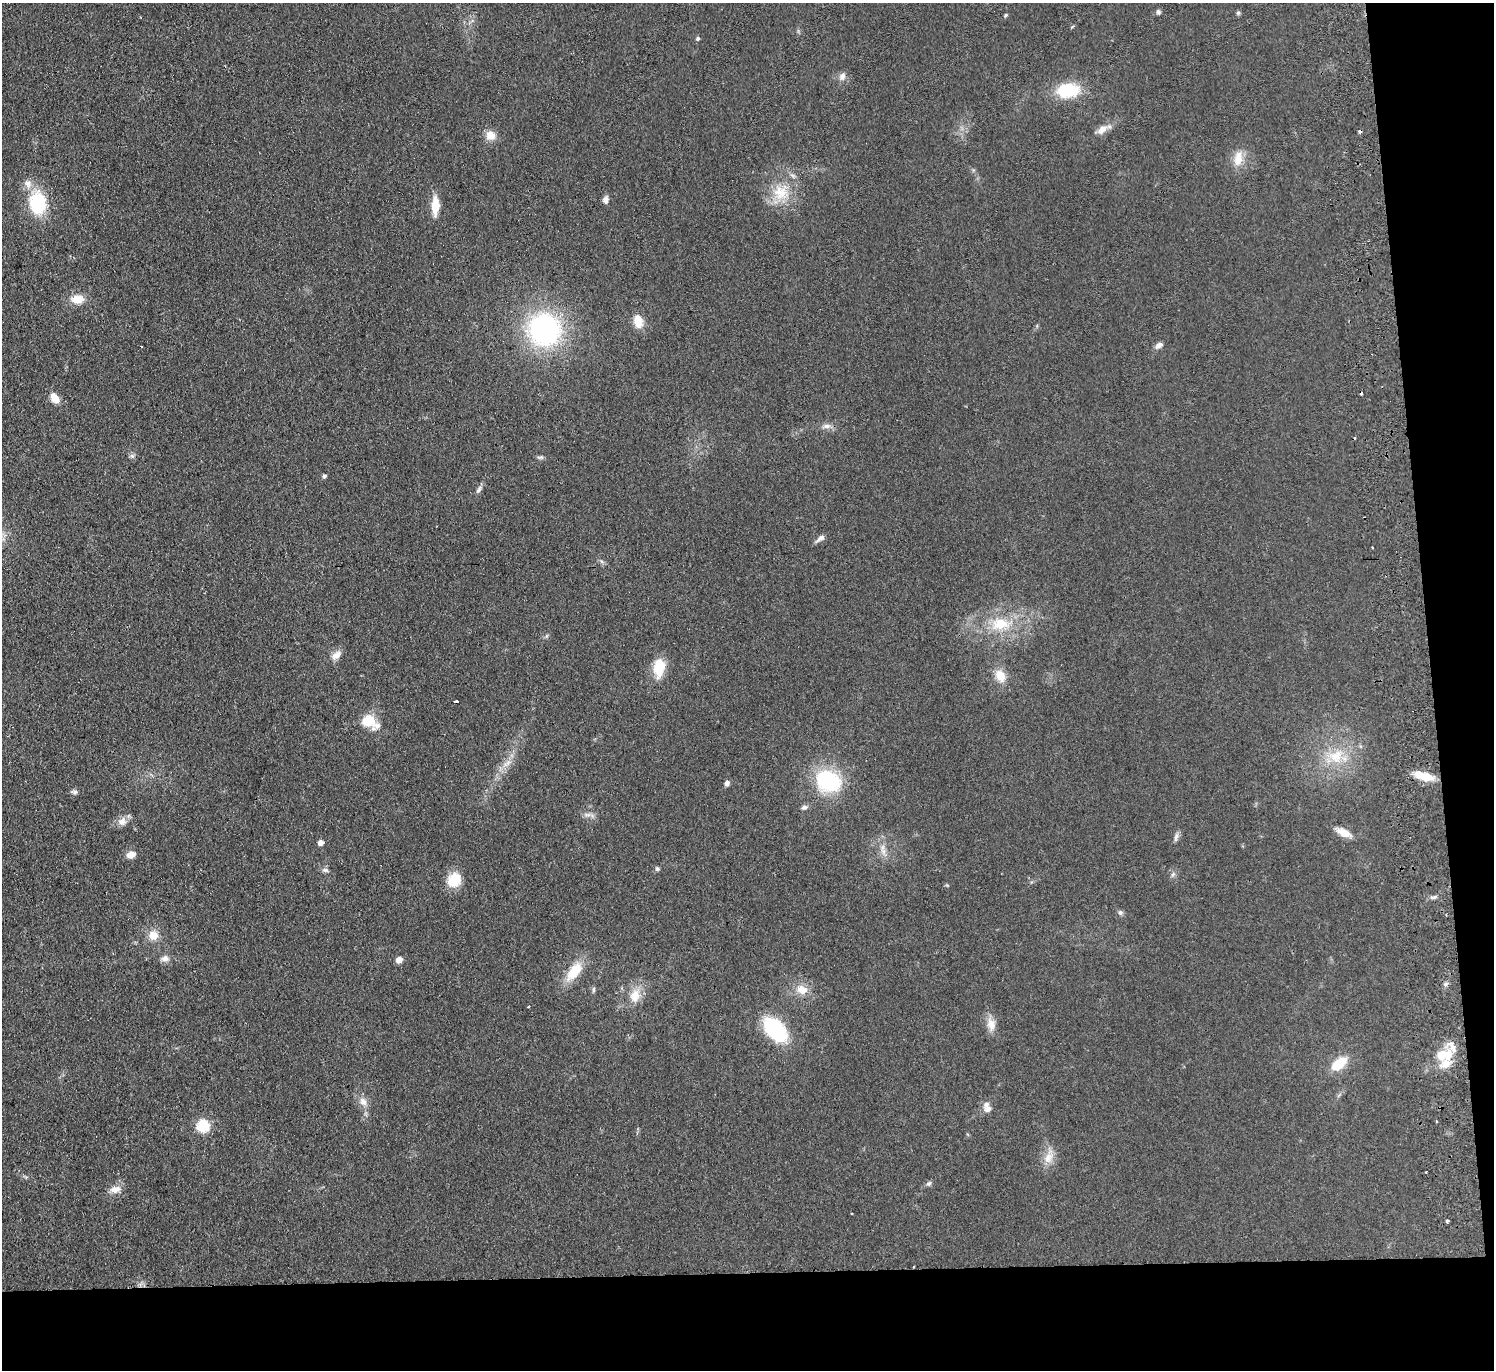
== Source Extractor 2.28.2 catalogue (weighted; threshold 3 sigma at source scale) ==
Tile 9 of 3 x 3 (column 3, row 3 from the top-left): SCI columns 3040-4531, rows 135-1502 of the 4587 x 4463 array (HDU 1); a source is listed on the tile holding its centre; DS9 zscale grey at full resolution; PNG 1496 x 1372 px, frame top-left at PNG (2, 3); no overlay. Shown black and unused: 11% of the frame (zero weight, under 2 of 3 exposures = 3% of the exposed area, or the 3 px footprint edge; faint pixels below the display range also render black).
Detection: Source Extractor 2.28.2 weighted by HDU 2 'WHT'; one run over the whole footprint, this tile lists its part. Background 0.0948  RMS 0.01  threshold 0.0456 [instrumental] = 3 sigma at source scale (4.5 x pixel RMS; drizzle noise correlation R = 1.50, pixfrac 1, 0.05/0.05 arcsec/px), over >= 5 px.
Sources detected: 84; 1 inside a brighter object's white glare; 5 cosmic-ray / hot-pixel residue — not listed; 5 inside a brighter listed object's ellipse — not listed separately; the other 73 listed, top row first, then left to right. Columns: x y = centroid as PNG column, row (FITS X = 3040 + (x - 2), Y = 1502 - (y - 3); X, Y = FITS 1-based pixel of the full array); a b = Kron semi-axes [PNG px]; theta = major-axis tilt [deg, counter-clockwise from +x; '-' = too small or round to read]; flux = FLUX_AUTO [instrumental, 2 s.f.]
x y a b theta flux
1158 12 7 5 -73 2.2
1238 13 5 5 - 1.6
1006 15 4 4 - 1.8
698 38 4 4 - 2.1
842 77 11 8 66 5.2
1067 90 22 14 8 49
1102 130 16 9 35 8.8
490 135 11 11 - 10
1238 159 21 11 80 14
28 184 13 9 89 7.8
781 193 25 20 -37 30
605 200 9 7 85 4.1
38 203 22 17 -88 60
435 205 21 8 89 19
77 299 17 10 1 13
638 321 17 11 -78 13
545 330 28 27 - 200
1159 345 11 6 28 4.2
55 398 13 9 -52 10
827 426 11 6 5 4.7
132 456 7 6 - 2.4
540 457 9 5 0 2.1
324 476 6 5 - 2
479 489 13 5 55 3.3
820 538 14 6 36 4.5
1000 624 25 16 3 34
336 655 15 9 38 7.4
659 667 22 12 85 25
1000 676 15 12 -61 14
369 721 18 15 -43 21
1336 756 23 18 20 31
507 763 16 6 40 7.8
1426 777 20 10 -8 18
828 781 30 24 -24 77
727 783 6 5 - 3.5
74 792 10 5 -4 2.6
804 807 8 6 16 2.8
587 815 13 5 0 3.9
122 821 12 10 44 7.1
1344 832 20 9 -25 11
1176 837 13 4 78 3.2
320 843 5 5 - 6.3
883 852 8 6 -60 4.2
131 855 11 8 20 7.4
657 869 5 5 - 2.3
325 870 8 5 -10 2.8
1173 874 8 4 58 2.3
454 880 16 13 48 25
1120 912 7 6 - 2.4
153 935 12 11 - 12
165 958 11 8 9 5.2
399 960 8 7 - 4.9
574 971 26 12 53 26
1445 984 7 4 90 2.1
593 989 9 4 89 1.7
802 990 15 11 -24 13
635 996 17 13 75 15
528 1007 3 2 - 0.82
991 1024 18 11 -78 11
775 1029 22 14 -47 97
1448 1055 18 12 76 20
1339 1063 15 9 38 29
363 1102 13 9 -55 7.4
988 1109 9 8 - 5.9
203 1126 6 6 - 100
1048 1157 17 12 68 12
1426 1172 2 2 - 0.84
26 1177 6 4 -45 1.4
929 1183 8 6 35 2.3
114 1190 11 11 - 8
852 1213 3 2 - 0.97
1447 1221 3 3 - 3.8
914 1267 3 2 - 0.94
Overlapping masked pixels (flux is a lower limit): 1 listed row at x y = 914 1267